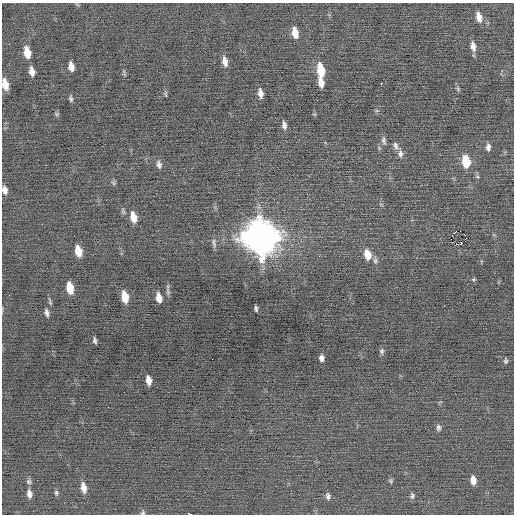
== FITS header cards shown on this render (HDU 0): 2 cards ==
NAXIS1  =                  512 / Axis length
NAXIS2  =                  512 / Axis length

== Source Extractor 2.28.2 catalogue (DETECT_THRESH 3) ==
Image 512 x 512 px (HDU 0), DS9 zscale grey, 1 PNG px = 1 image px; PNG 516 x 516 px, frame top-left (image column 1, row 512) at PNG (2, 3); no overlay
Background -0.0165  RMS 0.69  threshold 2.06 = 3 sigma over >= 5 px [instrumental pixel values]
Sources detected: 64; all 64 listed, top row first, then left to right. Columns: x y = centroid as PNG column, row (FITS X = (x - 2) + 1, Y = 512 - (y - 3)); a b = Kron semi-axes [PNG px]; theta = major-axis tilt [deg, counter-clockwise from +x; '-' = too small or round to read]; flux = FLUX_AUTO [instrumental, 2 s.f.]
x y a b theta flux
479 17 12 6 -76 370
295 33 11 6 -78 620
473 46 11 6 -80 290
27 53 11 6 -78 710
225 61 11 6 -78 340
71 67 8 5 -79 330
321 70 12 6 -81 1200
32 71 9 5 -78 310
124 73 9 3 -77 68
321 82 10 5 -77 450
381 83 2 2 - 500
5 84 10 5 -79 550
458 89 7 4 -72 76
260 93 9 5 -82 260
166 94 9 3 -89 70
71 98 7 4 -80 100
57 114 6 5 - 63
314 114 6 3 18 43
284 125 10 5 -83 180
384 140 12 6 -81 150
396 146 10 6 -69 170
488 147 9 6 86 170
400 154 9 7 85 190
466 162 10 7 -81 1200
159 165 10 7 -78 180
113 183 8 5 -69 78
5 190 9 6 -79 220
133 217 10 6 -77 510
460 231 2 2 - 680
455 232 3 2 - 46
465 235 2 2 - 810
260 237 14 12 -71 93000
451 239 2 2 - 130
214 243 14 4 -78 130
459 245 5 2 - 320
78 251 10 6 -77 620
367 255 11 7 -79 600
375 260 8 6 -84 120
473 279 5 3 - 54
70 288 10 5 -79 890
168 292 12 5 -81 130
125 297 10 6 -79 850
159 298 9 5 -77 400
50 302 10 4 -75 82
256 309 5 3 - 93
47 313 8 4 -77 150
95 340 6 3 -81 100
382 351 8 6 -83 110
321 358 6 5 - 170
212 359 2 2 - 21
505 361 7 5 -85 92
148 380 8 5 -80 360
438 427 8 6 -89 130
319 469 2 2 - 56
473 480 9 6 -84 350
391 481 6 6 - 77
29 482 7 7 - 120
83 488 11 6 -80 370
56 493 7 6 - 93
29 494 10 6 -81 240
328 496 9 6 -78 140
412 496 8 5 -81 110
143 513 7 5 51 82
190 514 4 2 - 2700
At the frame edge (FLAGS 8, measured only in part): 4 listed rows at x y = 5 84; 5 190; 143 513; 190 514